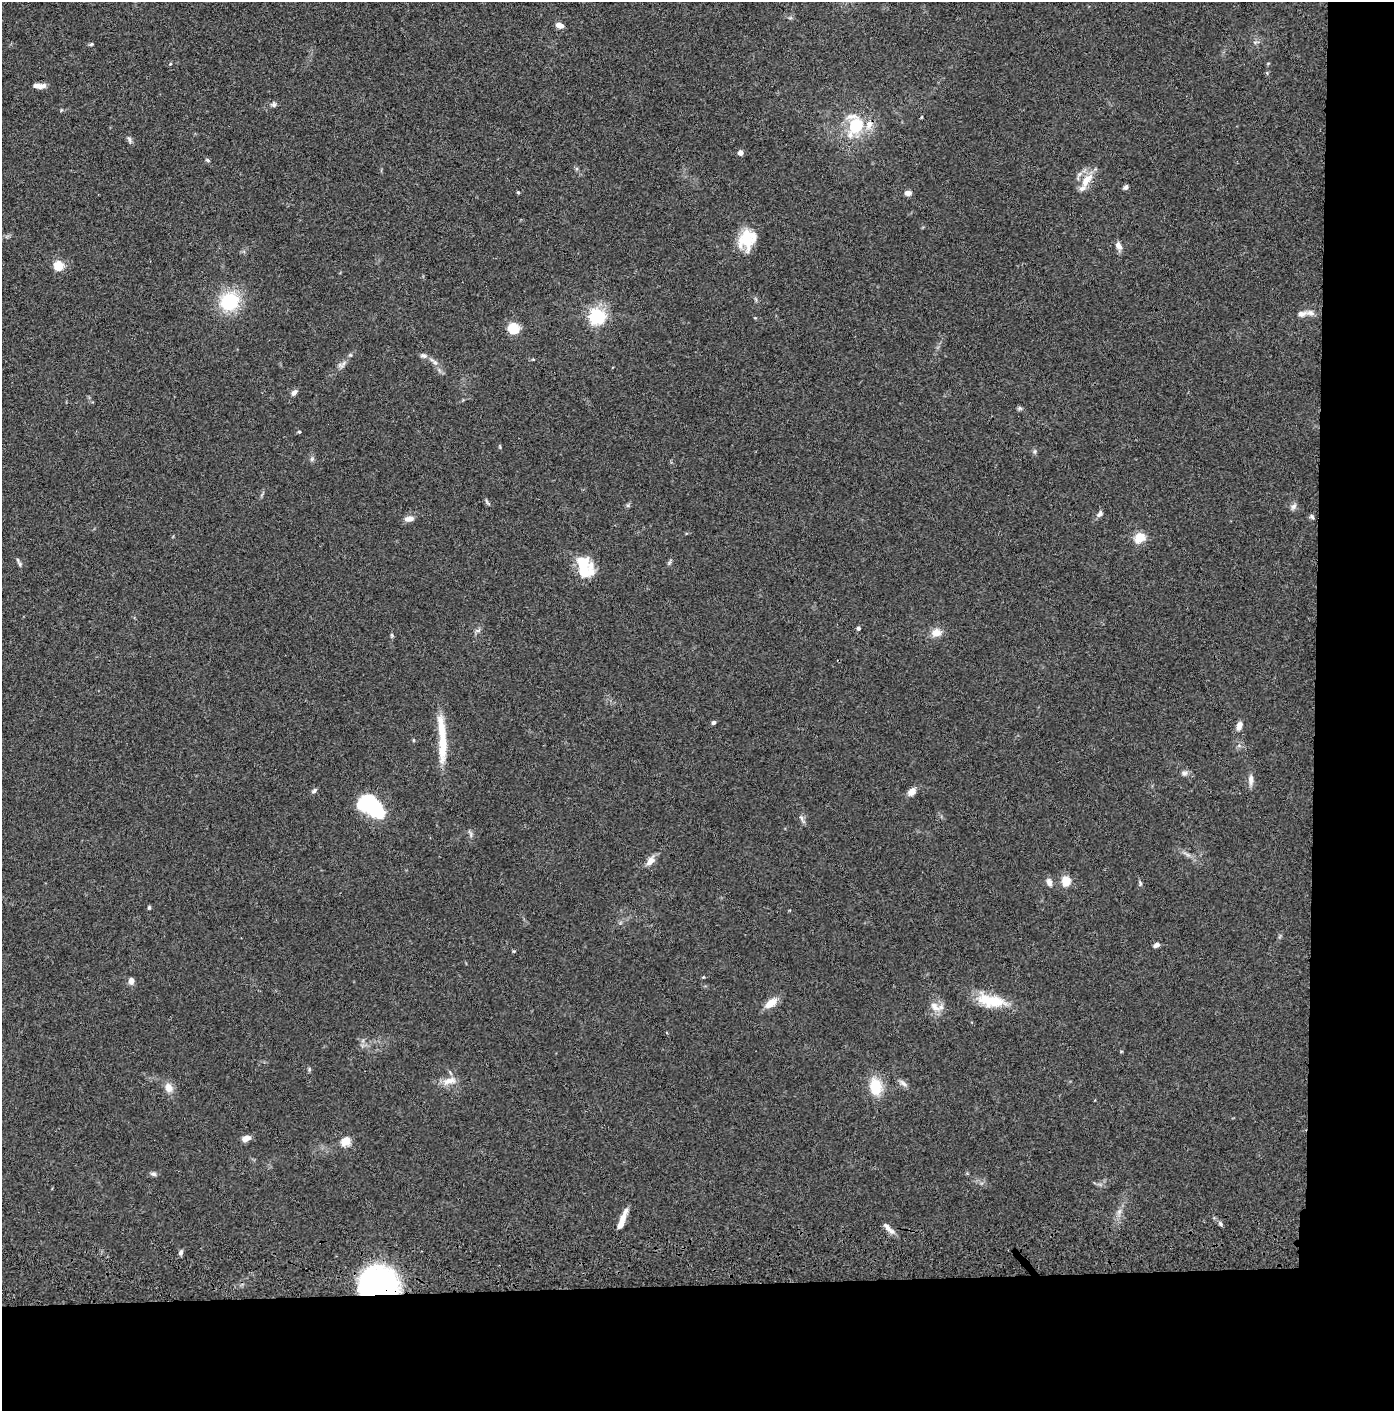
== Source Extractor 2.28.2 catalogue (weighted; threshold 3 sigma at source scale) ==
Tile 9 of 3 x 3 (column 3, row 3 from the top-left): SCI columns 2836-4227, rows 117-1525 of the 4276 x 4457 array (HDU 1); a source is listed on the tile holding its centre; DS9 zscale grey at full resolution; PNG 1396 x 1413 px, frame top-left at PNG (2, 2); no overlay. Shown black and unused: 14% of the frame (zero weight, under 3 of 4 exposures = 6% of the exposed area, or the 3 px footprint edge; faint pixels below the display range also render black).
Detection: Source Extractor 2.28.2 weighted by HDU 2 'WHT'; one run over the whole footprint, this tile lists its part. Background 0.0841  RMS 0.0061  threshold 0.0273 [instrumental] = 3 sigma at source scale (4.5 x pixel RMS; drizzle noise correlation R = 1.50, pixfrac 1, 0.05/0.05 arcsec/px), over >= 5 px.
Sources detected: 83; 3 inside a brighter object's white glare — not listed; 5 inside a brighter listed object's ellipse — not listed separately; the other 75 listed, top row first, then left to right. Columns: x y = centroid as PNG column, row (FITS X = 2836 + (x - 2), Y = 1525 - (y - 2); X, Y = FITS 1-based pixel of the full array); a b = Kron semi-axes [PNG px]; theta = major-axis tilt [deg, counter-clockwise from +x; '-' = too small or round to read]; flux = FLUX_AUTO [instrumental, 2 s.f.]
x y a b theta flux
559 25 8 6 -14 3.8
91 44 6 4 43 0.75
170 64 5 3 - 0.6
39 86 15 6 -1 4
274 105 6 6 - 1.4
921 117 5 3 - 0.49
855 126 24 16 61 26
129 139 10 5 -72 1.6
740 153 4 4 - 3.7
207 160 7 4 -26 0.88
1086 180 23 9 54 9.4
1125 187 6 5 - 1.5
518 192 4 4 - 0.66
908 193 8 6 -3 2.9
747 239 23 19 65 18
1118 246 10 7 -62 3.3
59 266 5 5 - 36
229 301 24 21 35 29
1301 314 16 8 14 3.5
597 316 6 6 - 190
755 318 4 3 - 0.52
513 328 5 5 - 54
423 356 10 6 -16 2
435 363 8 6 -69 2
341 365 9 4 -24 1.5
294 393 9 5 46 2.2
1019 408 7 5 0 1.1
299 432 4 4 - 0.7
1035 451 6 4 71 0.92
312 459 6 5 - 1.1
487 502 12 3 -56 0.95
1294 506 10 6 50 2
1100 514 9 6 49 2.1
1312 517 7 4 -62 1.1
409 519 12 6 6 3.4
1140 538 15 12 35 7.6
582 562 30 15 -27 15
669 563 6 5 - 1
20 564 6 5 - 0.99
858 628 6 5 - 0.87
936 633 11 9 10 5.9
392 635 6 4 -89 0.79
713 723 6 4 42 1.2
1239 726 10 7 78 3.2
413 740 5 3 - 0.54
442 740 63 9 -87 22
1184 773 8 6 14 1.8
1251 780 14 6 -90 3.3
314 791 9 5 35 1.3
911 792 9 7 39 4.5
372 804 27 16 -75 24
801 818 7 5 -59 1.5
650 861 12 7 50 4.7
1066 881 6 5 - 19
1049 882 10 7 -71 2.8
1140 883 7 4 -81 1
149 907 5 4 - 0.9
1156 945 7 5 25 2.4
131 981 8 6 88 2.8
991 1001 34 13 -11 22
771 1003 14 8 36 7.8
935 1007 17 9 -37 5.6
449 1081 21 10 16 6.3
903 1083 13 5 -38 2.3
876 1086 23 16 -82 14
169 1088 14 10 -73 4.9
246 1138 11 6 20 3.6
346 1141 8 6 29 9.9
153 1174 9 5 -11 1.4
1119 1212 7 6 - 1.8
621 1222 20 6 71 6.6
1221 1224 6 4 -70 0.99
887 1227 16 6 -45 3.5
181 1252 7 6 - 1.4
379 1283 30 22 -7 190
Overlapping masked pixels (flux is a lower limit): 1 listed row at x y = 379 1283